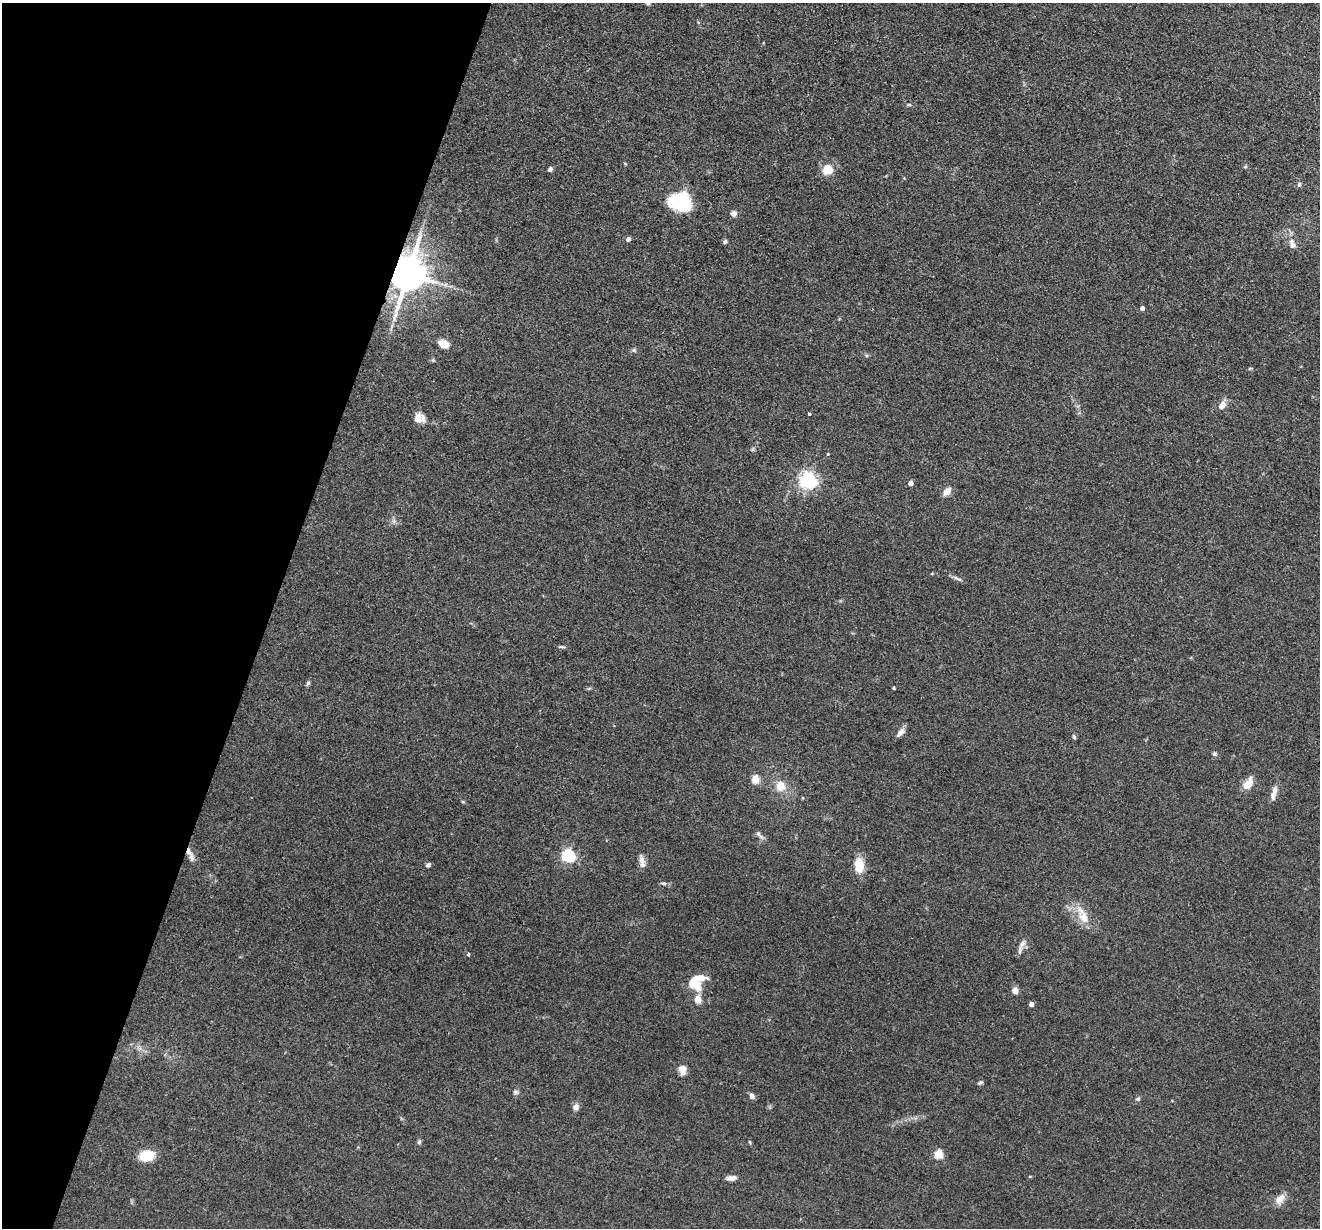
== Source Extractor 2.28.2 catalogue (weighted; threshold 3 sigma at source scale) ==
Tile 9 of 4 x 4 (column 1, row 3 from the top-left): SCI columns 2-1319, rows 1357-2582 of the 5276 x 5292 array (HDU 1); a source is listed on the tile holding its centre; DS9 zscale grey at full resolution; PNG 1322 x 1230 px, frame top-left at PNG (2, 3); no overlay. Shown black and unused: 20% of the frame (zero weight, under 3 of 4 exposures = <1% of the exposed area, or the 3 px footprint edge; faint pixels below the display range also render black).
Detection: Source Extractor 2.28.2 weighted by HDU 2 'WHT'; one run over the whole footprint, this tile lists its part. Background 0.0803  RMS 0.0062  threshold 0.028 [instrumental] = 3 sigma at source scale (4.5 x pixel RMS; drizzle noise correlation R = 1.50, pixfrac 1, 0.05/0.05 arcsec/px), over >= 5 px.
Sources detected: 62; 1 inside a brighter object's white glare — not listed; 3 inside a brighter listed object's ellipse — not listed separately; the other 58 listed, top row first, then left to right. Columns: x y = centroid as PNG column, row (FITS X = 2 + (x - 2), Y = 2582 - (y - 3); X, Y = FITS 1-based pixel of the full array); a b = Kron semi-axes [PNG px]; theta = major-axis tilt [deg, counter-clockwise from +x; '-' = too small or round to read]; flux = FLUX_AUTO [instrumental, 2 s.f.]
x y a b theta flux
648 3 6 5 - 1.1
909 104 6 4 0 0.81
550 169 5 5 - 1.7
827 169 8 8 - 13
1299 185 6 5 - 1.1
683 197 7 6 - 40
734 213 7 6 - 2.6
628 239 4 4 - 2.7
725 242 6 5 - 1.3
1292 244 14 8 -67 4.3
407 274 11 8 72 1800
1142 308 4 4 - 2.2
444 344 11 8 -24 7.9
634 350 6 6 - 1.1
433 360 5 5 - 0.77
1250 368 6 3 19 0.6
1222 405 10 7 50 4.6
809 414 3 3 - 0.59
419 418 14 12 -9 5.5
828 454 4 3 - 0.57
808 480 6 6 - 220
910 483 4 4 - 4.4
947 492 10 7 46 4.7
959 579 8 3 -12 1.2
562 647 9 3 -4 0.97
308 683 8 4 54 1.1
894 688 3 3 - 0.82
900 733 14 6 46 3.1
1074 737 6 4 -68 0.87
1214 754 6 5 - 1.1
755 779 5 5 - 17
1248 783 16 9 51 7.1
780 786 10 10 - 8.6
1274 793 21 6 76 4.1
758 834 8 6 -19 1.5
568 855 6 5 - 100
191 858 16 7 -81 3.4
641 860 16 7 -82 3.6
428 865 7 5 27 1.4
859 865 17 10 -86 12
663 883 8 4 -2 1.3
1083 915 31 11 -64 10
1022 943 12 7 60 3.1
468 954 5 3 - 0.56
696 979 27 15 83 14
1015 990 6 5 - 4.8
1031 1004 4 4 - 3
682 1070 13 9 -87 4.3
980 1083 7 5 24 1.1
515 1092 7 6 - 1.5
752 1096 6 5 - 2.6
1138 1099 6 5 - 1
576 1107 8 7 - 2.6
419 1141 7 5 71 1
938 1154 5 5 - 24
146 1156 10 8 13 22
731 1178 12 5 6 3.3
1280 1199 16 9 53 5.1
Overlapping masked pixels (flux is a lower limit): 1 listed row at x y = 407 274
Isophote crosses this tile's border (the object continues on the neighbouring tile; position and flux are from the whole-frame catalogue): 1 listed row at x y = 648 3